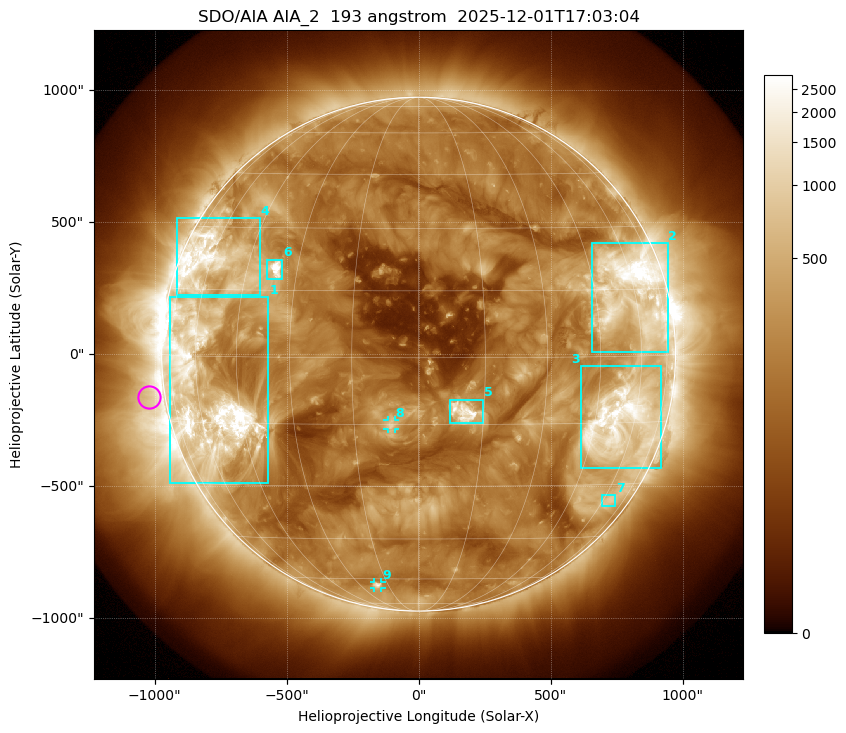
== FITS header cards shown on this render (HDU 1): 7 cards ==
TELESCOP= 'SDO/AIA '           / For AIA: SDO/AIA
INSTRUME= 'AIA_2   '           / For AIA: AIA_ATA1, AIA_ATA2, AIA_ATA3 or AIA_AT
WAVELNTH=                  193 / [angstrom] Wavelength
WAVEUNIT= 'angstrom'           / Wavelength unit: angstrom
DATE-OBS= '2025-12-01T17:03:04.835' / [ISO] Date when observation started; ISO 8
CTYPE1  = 'HPLN-TAN'           / CTYPE1: HPLN
CTYPE2  = 'HPLT-TAN'           / CTYPE2: HPLT

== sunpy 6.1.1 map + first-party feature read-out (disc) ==
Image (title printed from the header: SDO/AIA AIA_2  193 angstrom  2025-12-01T17:03:04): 1024 x 1024 px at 2.4 arcsec/px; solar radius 973 arcsec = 406 px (full disc in frame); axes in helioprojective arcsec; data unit not stated in the header (colour bar unlabelled)
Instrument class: DISC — disc imager (sunpy class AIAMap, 193 A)
Bright regions (active regions / flare kernels): reference = the median radial profile (limb darkening/brightening removed); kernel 9 px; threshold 5 sigma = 515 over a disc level ~190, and >= 1.15x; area >= 12 px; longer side >= 10 px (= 24 arcsec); searched inside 0.97 R_sun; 9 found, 9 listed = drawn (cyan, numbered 1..; 2 of them under ~33 arcsec drawn as corner ticks so the feature stays visible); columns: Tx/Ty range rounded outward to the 5 arcsec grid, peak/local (2 s.f.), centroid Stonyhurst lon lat
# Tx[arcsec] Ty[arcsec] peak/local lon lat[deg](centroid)
1 -945..-565 -490..215 21 -57 -9
2 655..945 5..420 21 +58 +14
3 615..920 -435..-45 13 +55 -15
4 -915..-600 220..515 10 -60 +21
5 115..245 -265..-170 16 +10 -12
6 -575..-515 280..360 19 -36 +20
7 690..745 -575..-535 3.6 +63 -34
8 -120..-90 -285..-250 6.4 -6 -15
9 -170..-140 -885..-865 5.7 -20 -63
Off-limb structures (1.02-1.3 R_sun): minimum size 162 px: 3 found; the strongest spans PA ~60..135 deg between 1.02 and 1.3 R_sun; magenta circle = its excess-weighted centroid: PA ~100 deg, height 1.06 R_sun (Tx ~-1020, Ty ~-160 arcsec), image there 2.4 x the reference